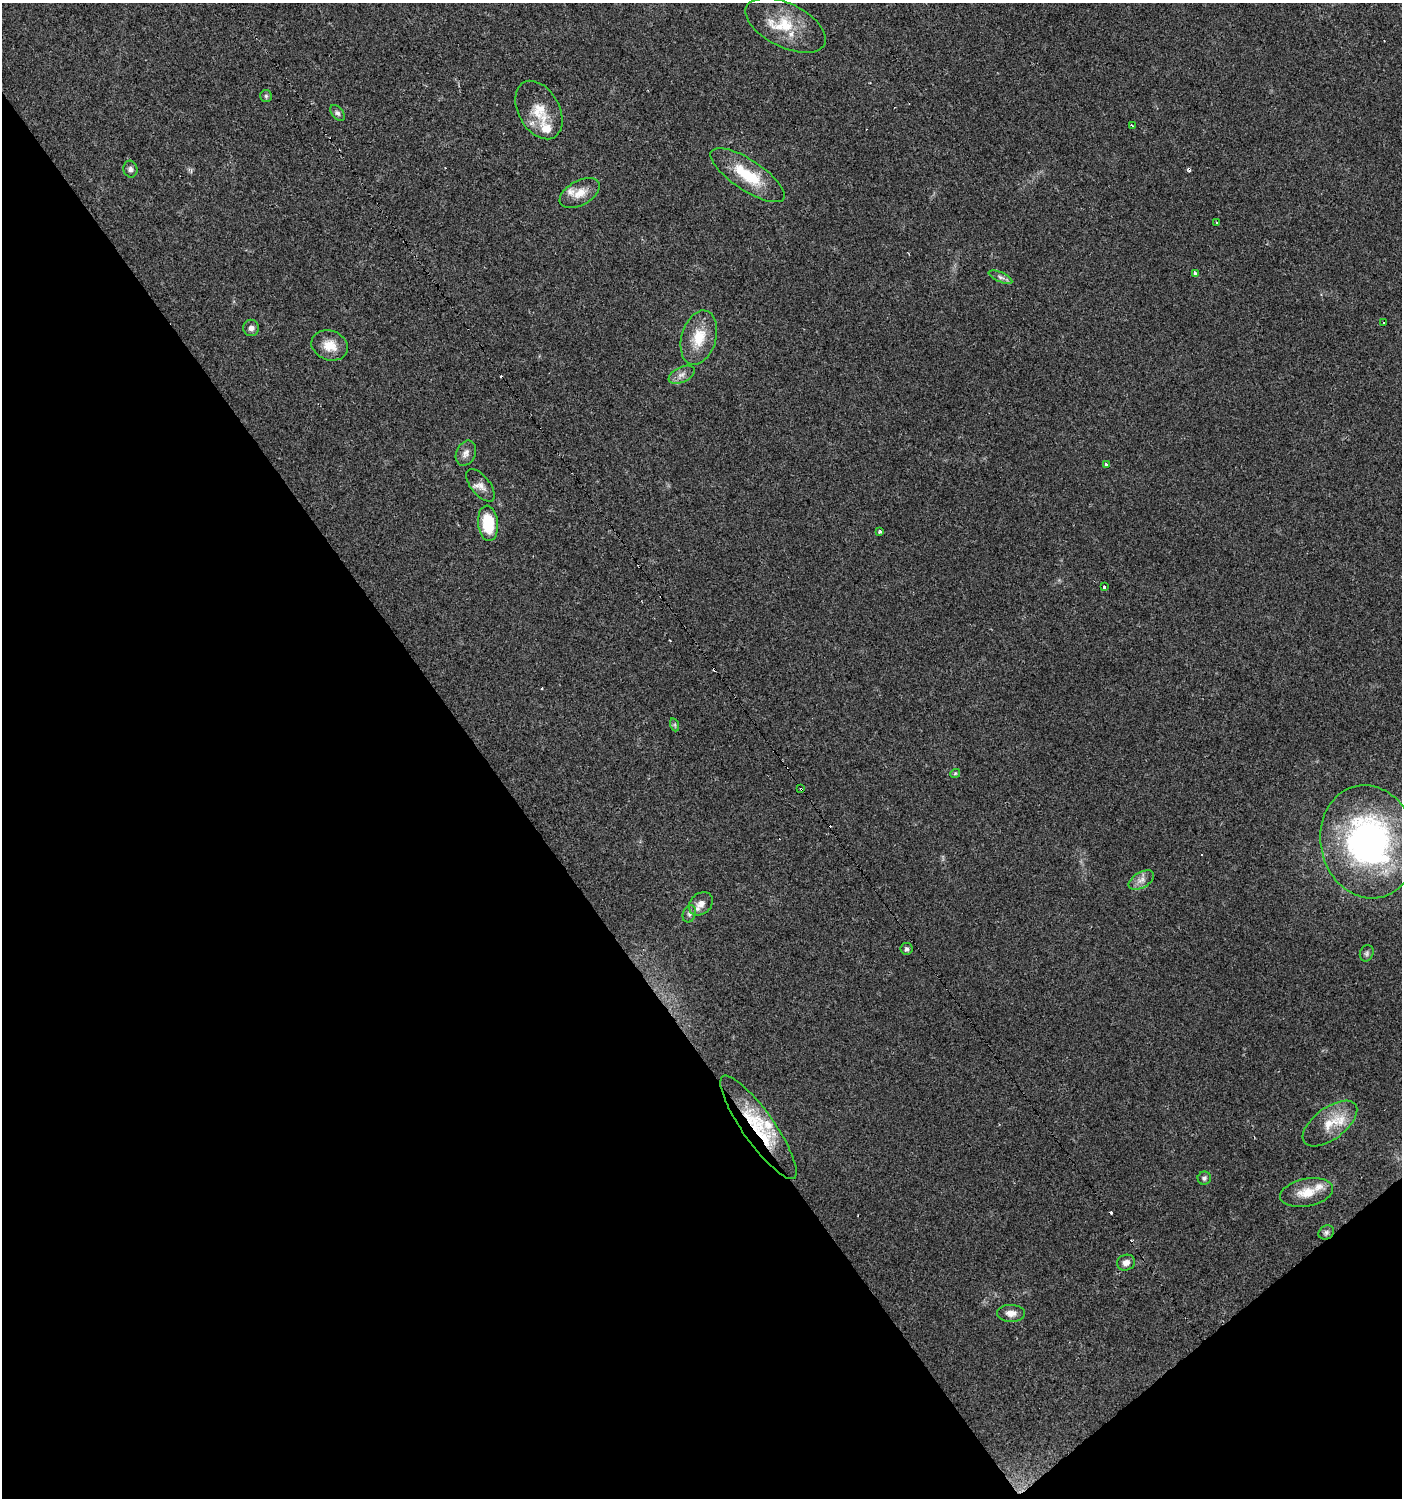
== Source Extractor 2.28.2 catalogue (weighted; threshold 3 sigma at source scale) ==
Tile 14 of 4 x 4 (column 2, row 4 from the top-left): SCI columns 1597-2996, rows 1-1496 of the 5931 x 5985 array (HDU 1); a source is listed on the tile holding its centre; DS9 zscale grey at full resolution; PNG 1404 x 1500 px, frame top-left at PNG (2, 3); each listed source drawn as its Kron ellipse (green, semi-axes under 4 px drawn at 4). Shown black and unused: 37% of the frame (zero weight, under 2 of 3 exposures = <1% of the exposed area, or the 3 px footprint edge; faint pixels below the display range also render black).
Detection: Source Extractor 2.28.2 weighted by HDU 2 'WHT'; one run over the whole footprint, this tile lists its part. Background 0.0612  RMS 0.0057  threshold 0.0255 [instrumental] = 3 sigma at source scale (4.5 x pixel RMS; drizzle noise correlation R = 1.50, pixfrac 1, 0.0396/0.0396 arcsec/px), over >= 5 px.
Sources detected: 53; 9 cosmic-ray / hot-pixel residue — neither listed nor drawn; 6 inside a brighter listed object's ellipse — not listed separately; the other 38 listed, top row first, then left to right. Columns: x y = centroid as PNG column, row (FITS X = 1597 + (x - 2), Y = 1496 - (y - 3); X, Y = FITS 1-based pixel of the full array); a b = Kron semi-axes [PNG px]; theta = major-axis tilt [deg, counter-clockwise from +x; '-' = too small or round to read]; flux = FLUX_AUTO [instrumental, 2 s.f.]
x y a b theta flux
786 25 43 22 -26 21
266 96 6 6 - 1
539 110 31 20 -61 15
338 113 9 5 -51 1.6
1132 126 3 2 - 1.1
130 169 8 7 - 1.9
748 175 43 15 -34 24
580 193 22 12 29 7.9
1217 223 3 3 - 0.53
1195 273 4 3 - 15
1000 277 13 4 -24 2
1384 323 3 2 - 0.47
251 328 8 8 - 2.7
699 338 28 17 74 16
330 345 18 14 -19 9.5
682 375 14 7 25 3.4
466 453 13 9 66 3.6
1106 464 4 3 - 1.3
481 485 19 9 -51 4.4
488 523 18 10 -84 21
880 531 3 3 - 2
1104 587 3 3 - 3.7
675 725 7 4 -72 0.95
955 774 5 3 - 0.7
801 789 4 2 - 0.87
1368 842 57 48 -77 170
1141 880 14 7 30 3.9
701 904 13 10 42 4.7
689 914 9 6 70 1.7
906 949 6 6 - 1.3
1367 953 8 6 67 1.5
1330 1123 32 16 36 15
759 1127 62 16 -55 35
1204 1178 7 6 - 1.4
1307 1193 27 13 11 11
1326 1232 8 6 30 1.5
1126 1263 9 7 20 3.3
1011 1313 14 8 -1 4.1
Overlapping masked pixels (flux is a lower limit): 2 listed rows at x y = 801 789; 759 1127
Isophote crosses this tile's border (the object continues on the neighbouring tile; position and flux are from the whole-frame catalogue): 1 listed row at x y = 1368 842